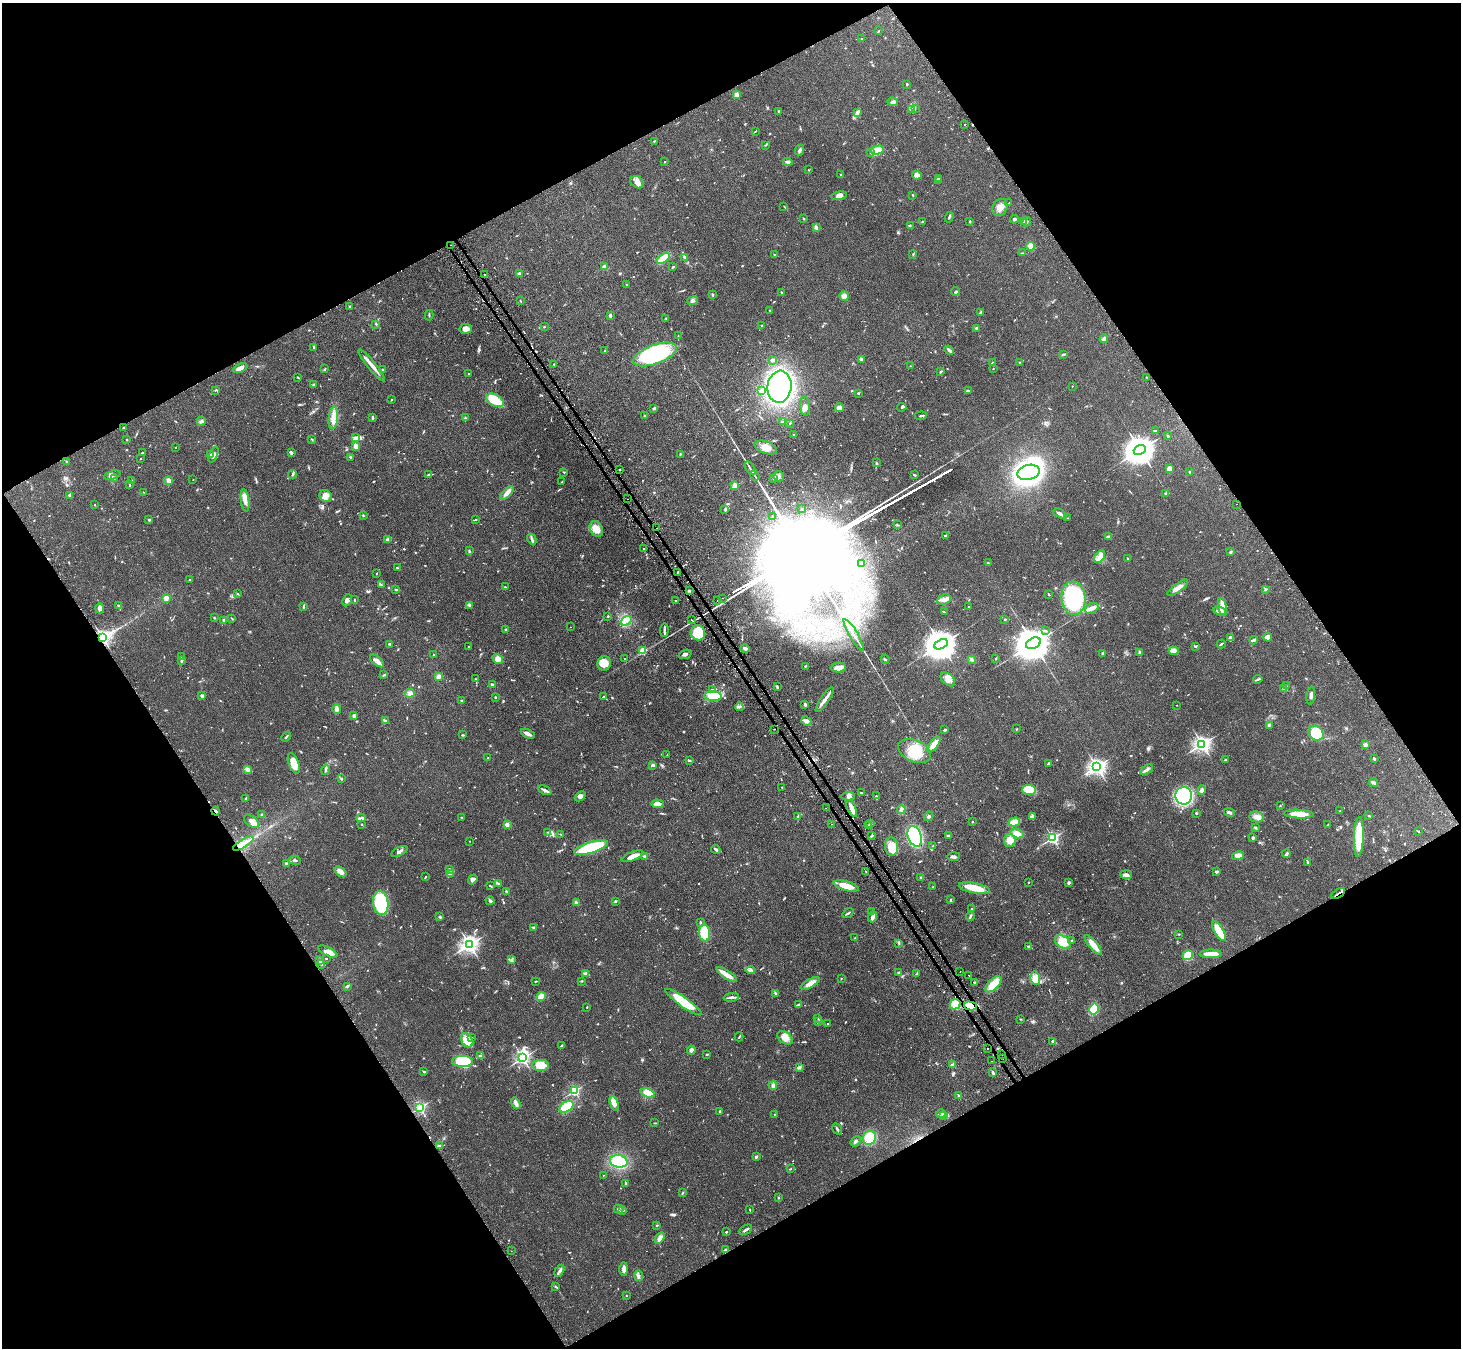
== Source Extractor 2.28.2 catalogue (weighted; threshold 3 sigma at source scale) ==
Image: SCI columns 33-5866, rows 173-5554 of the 5898 x 5865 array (HDU 1 of 3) = the unmasked area's bounding box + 8 px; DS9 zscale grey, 4 x 4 block average (1 PNG px = mean of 4 x 4 image px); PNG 1463 x 1350 px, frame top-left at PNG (2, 3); each listed source drawn as its Kron ellipse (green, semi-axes under 4 px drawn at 4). Shown black and unused: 48% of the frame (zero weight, under 2 of 3 exposures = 3% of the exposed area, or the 3 px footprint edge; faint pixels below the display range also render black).
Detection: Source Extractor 2.28.2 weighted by HDU 2 'WHT'. Background 0.0955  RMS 0.0063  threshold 0.0281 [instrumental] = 3 sigma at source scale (4.5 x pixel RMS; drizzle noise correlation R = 1.50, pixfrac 1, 0.05/0.05 arcsec/px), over >= 5 px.
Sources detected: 1049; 1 too faint to see at this stretch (4 x 4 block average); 14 inside a brighter object's white glare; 30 cosmic-ray / hot-pixel residue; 2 long thin detections or spike segments (spike, bleed or trail) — neither listed nor drawn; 14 coinciding with a brighter row at this scale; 53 inside a brighter listed object's ellipse — not listed separately; of the other 935, all 500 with FLUX_AUTO >= 2.15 (the completeness limit of this list) listed and drawn (435 fainter detections not listed), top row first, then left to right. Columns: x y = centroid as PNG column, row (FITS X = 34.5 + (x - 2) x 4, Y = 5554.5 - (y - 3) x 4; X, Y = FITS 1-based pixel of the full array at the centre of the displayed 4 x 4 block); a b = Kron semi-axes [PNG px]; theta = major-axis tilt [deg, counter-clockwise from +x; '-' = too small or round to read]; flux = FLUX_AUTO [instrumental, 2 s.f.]
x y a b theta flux
879 31 2 2 - 2.2
861 39 2 2 - 2.9
907 84 2 2 - 3.6
737 95 2 2 - 90
893 102 5 3 - 7.9
915 109 3 2 - 2.2
911 110 3 3 - 5.7
778 111 3 2 - 2.3
858 113 3 2 - 5.3
965 124 2 2 - 2.4
755 131 3 2 - 2.3
654 141 3 2 - 3.3
766 145 4 2 - 2.2
800 150 5 2 - 8.8
877 150 7 4 14 27
871 153 2 2 - 2.3
665 162 2 2 - 2.3
788 162 4 3 - 8.3
808 170 2 2 - 2.8
840 175 2 2 - 3.3
917 175 5 3 - 19
938 178 3 2 - 2.7
939 180 3 2 - 3.4
637 182 7 5 -35 18
912 195 2 2 - 3.1
839 196 8 4 10 23
1009 203 4 2 - 3.2
784 206 3 2 - 2.5
1000 207 9 7 60 28
949 217 5 2 - 4.9
803 219 2 2 - 2.4
1014 219 4 3 - 4.8
970 221 3 2 - 3.9
1024 221 4 3 - 14
923 222 4 2 - 3.9
1027 222 5 2 - 5.3
910 226 2 2 - 2.3
816 227 3 2 - 4.1
450 245 2 2 - 3
1030 246 4 3 - 27
1022 253 2 2 - 3.2
774 254 2 2 - 2.4
913 254 2 2 - 3
685 257 4 2 - 11
663 258 7 3 36 91
605 267 2 2 - 86
673 267 2 2 - 5
519 273 2 2 - 35
485 275 2 2 - 3.5
626 285 2 2 - 3.5
955 292 4 2 - 4.6
781 293 3 2 - 3.4
712 294 3 2 - 4.1
844 296 5 4 - 17
520 301 3 2 - 2.3
692 301 5 2 - 6.4
349 306 2 2 - 7.1
770 310 3 2 - 2.5
980 312 3 2 - 5.5
429 315 5 2 - 4.2
610 315 3 2 - 9
666 318 2 2 - 2.3
376 324 3 2 - 3.6
762 325 2 2 - 5.2
544 327 2 2 - 3.1
976 328 3 2 - 4
466 329 6 5 - 22
678 336 3 2 - 2.2
1104 339 4 3 - 8.8
314 347 3 2 - 4.4
949 350 5 2 - 8.4
605 351 3 2 - 2.2
1063 354 4 2 - 4.3
655 355 23 9 20 350
861 359 3 2 - 12
773 360 3 2 - 12
1019 362 2 2 - 2.5
992 363 4 3 - 6.8
372 365 20 3 -51 28
554 365 2 2 - 2.8
910 366 2 2 - 6.6
240 368 7 3 27 25
325 369 3 2 - 2.9
993 369 2 2 - 2.3
382 370 2 2 - 8.3
941 371 3 2 - 3.1
469 374 2 2 - 2.6
298 377 3 2 - 3.2
1146 377 2 2 - 5.8
313 385 3 2 - 3.7
1072 386 2 2 - 3.7
779 387 16 12 83 830
215 390 2 2 - 3
761 391 3 3 - 5.4
968 391 3 2 - 5.9
858 393 3 2 - 2.8
391 400 2 2 - 3.3
495 400 9 5 -29 64
805 406 10 4 -86 18
902 407 5 2 - 5.1
654 408 3 2 - 6.2
839 408 4 3 - 22
645 416 2 2 - 19
921 416 6 2 8 5.1
373 417 2 2 - 4.2
333 418 11 4 84 30
465 418 3 2 - 4.2
201 421 5 3 - 6.4
783 422 3 2 - 2.5
790 423 2 2 - 2.4
123 428 2 2 - 16
1156 431 4 2 - 4.4
794 435 2 2 - 3.8
1168 436 2 2 - 14
356 437 2 2 - 2.5
312 439 2 2 - 2.8
127 440 2 2 - 2.2
356 446 3 2 - 53
175 447 2 2 - 3
766 447 12 6 -20 38
1140 450 6 4 23 7600
292 452 3 3 - 6.2
142 453 2 2 - 2.8
680 454 3 2 - 3.5
211 455 3 2 - 4.2
213 455 8 2 67 8.8
351 457 3 2 - 2.5
140 458 2 2 - 2.6
66 462 3 2 - 2.6
876 463 3 2 - 4
750 468 7 2 -58 6.7
620 469 2 2 - 2.3
1169 469 3 3 - 36
1189 471 2 2 - 12
564 472 2 2 - 2.2
1029 472 11 7 14 1100
293 474 4 2 - 4.8
112 475 8 3 15 11
428 475 4 2 - 4.4
914 475 3 2 - 4.9
755 476 5 2 - 4.9
779 476 5 5 - 11
114 478 4 2 - 4.4
773 478 2 2 - 3.5
168 480 4 3 - 14
193 480 2 2 - 3.4
132 481 3 2 - 4.2
562 482 3 2 - 3.4
129 485 3 2 - 2.7
735 485 2 2 - 130
144 492 3 2 - 2.2
507 493 9 3 46 20
1166 493 3 2 - 3.5
70 495 2 2 - 41
326 496 7 5 -37 21
628 499 2 2 - 2.3
245 500 11 3 -83 22
1236 504 2 2 - 2.6
95 505 2 2 - 2.3
725 509 4 2 - 5.1
801 509 3 2 - 2.5
1060 513 7 3 -27 13
363 516 3 2 - 3.1
772 517 3 2 - 2.6
1067 518 2 2 - 2.4
149 520 2 2 - 14
475 520 4 2 - 2.8
897 525 3 2 - 3.7
657 528 2 2 - 4.6
596 529 8 6 -62 50
945 536 3 2 - 2.8
1108 537 4 2 - 8.7
388 539 3 2 - 7.2
532 539 5 3 - 7.4
643 548 2 2 - 4
469 551 3 2 - 3.9
1230 552 2 2 - 2.5
1100 557 7 4 56 31
1128 558 2 2 - 2.4
988 563 3 2 - 4.4
862 564 2 2 - 5.9
397 568 3 2 - 4.4
677 572 3 2 - 2.4
377 573 2 2 - 2.3
190 580 2 2 - 2.4
381 585 3 2 - 3.3
505 587 3 2 - 2.7
1178 588 12 3 36 30
395 590 3 2 - 2.9
1265 590 3 2 - 3.8
689 591 2 2 - 5.6
237 594 2 2 - 2.5
1049 594 3 2 - 3.3
166 598 3 3 - 18
722 598 2 2 - 2.5
1073 598 17 12 -84 430
347 600 6 3 65 10
354 600 3 2 - 2.9
944 600 7 5 22 16
676 601 2 2 - 2.2
717 601 2 2 - 21
469 605 4 2 - 4.1
118 606 2 2 - 6.1
968 606 2 2 - 8.5
1222 606 8 3 -81 41
303 607 3 2 - 5.5
99 608 5 4 - 22
1092 608 7 5 24 18
1220 611 7 3 -25 29
944 612 4 2 - 2.6
608 616 2 2 - 2.7
214 618 3 2 - 2.7
232 618 3 2 - 2.2
1005 619 2 2 - 11
224 620 2 2 - 27
691 620 2 2 - 3.9
626 621 6 4 36 19
570 627 2 2 - 2.2
506 630 2 2 - 6.9
664 630 7 2 86 9.1
1045 631 3 2 - 3.9
698 633 8 7 - 97
854 635 18 2 -59 18
1230 637 4 3 - 9.9
1267 637 4 3 - 27
103 638 2 2 - 1400
1253 640 4 2 - 7.8
1033 643 8 5 26 13000
390 644 4 2 - 5.4
941 644 7 4 27 9900
1221 644 4 2 - 3.9
1195 646 4 2 - 4.3
469 647 2 2 - 3.2
745 649 5 2 - 8.7
642 651 2 2 - 170
1173 651 5 4 - 35
1140 652 3 3 - 6.5
1102 653 3 2 - 4.1
685 654 7 2 20 8
433 655 2 2 - 2.6
181 657 2 2 - 3.4
625 658 2 2 - 4.1
996 658 3 2 - 2.5
498 659 5 4 - 19
885 659 4 2 - 5.5
972 659 4 3 - 6.6
181 660 4 2 - 8
377 661 8 3 -39 27
604 663 7 6 - 35
805 666 3 2 - 3.9
838 667 7 5 2 25
384 675 4 2 - 3.7
439 677 4 3 - 12
475 679 3 2 - 3
948 679 8 5 -43 25
1258 679 5 2 - 4.4
492 684 3 2 - 8.2
1286 686 3 2 - 2.8
777 687 4 2 - 5.4
1283 688 4 2 - 4.7
712 690 3 2 - 4.6
410 693 5 3 - 14
202 696 4 2 - 6.8
713 696 9 5 -4 65
1311 696 9 3 82 12
495 697 2 2 - 5
603 697 3 2 - 4.4
462 700 3 2 - 3.7
825 700 14 2 56 26
805 704 3 2 - 5.4
1177 705 2 2 - 2.3
739 707 4 2 - 5.7
337 709 5 3 - 12
354 716 2 2 - 46
386 720 3 2 - 3.1
806 721 5 4 - 18
1269 725 3 2 - 3.9
774 729 2 2 - 5.4
1017 729 2 2 - 3.4
945 730 3 2 - 6
1316 733 8 6 -46 130
528 734 7 2 -25 19
463 735 3 2 - 3.6
286 737 5 2 - 4.3
1202 744 3 2 - 1500
934 745 9 3 51 41
1365 745 2 2 - 60
915 751 17 11 -24 90
667 755 2 2 - 3.2
488 758 2 2 - 3.1
1374 759 2 2 - 7.1
689 760 3 2 - 3.8
1225 760 2 2 - 6.6
294 763 11 5 -69 55
1049 763 4 2 - 7.1
653 765 3 2 - 12
1096 767 3 2 - 1100
247 769 4 2 - 24
325 770 5 2 - 6.2
1147 770 7 2 33 11
341 778 2 2 - 14
1373 783 4 3 - 6.9
782 787 2 2 - 8.5
545 790 7 2 -27 13
1029 790 7 5 -1 110
1202 790 5 3 - 8.8
862 793 3 2 - 2.2
580 796 6 4 43 12
848 796 7 4 4 12
876 796 3 2 - 2.2
1184 796 8 8 - 500
246 799 3 2 - 3.9
658 804 6 3 -6 19
1280 806 2 2 - 2.7
826 808 2 2 - 2.3
852 808 9 3 -67 36
901 810 4 3 - 12
215 811 4 2 - 8.7
1340 811 2 2 - 3.9
1229 812 5 2 - 7.2
1196 813 2 2 - 16
1299 814 15 3 -3 65
262 815 3 2 - 4.7
798 816 4 2 - 4.6
929 816 5 2 - 4.4
1369 816 3 2 - 2.5
462 817 2 2 - 3
1032 817 3 3 - 6.8
1256 817 7 5 -13 20
361 818 4 2 - 5.9
251 821 8 5 -38 18
972 822 2 2 - 2.6
1014 822 6 3 15 42
870 823 3 2 - 2.6
362 824 2 2 - 3.9
507 824 4 3 - 7.4
831 824 2 2 - 3.4
869 825 2 2 - 2.8
1328 825 3 2 - 4.9
1255 828 3 2 - 4.8
547 832 2 2 - 2.5
1419 832 2 2 - 2.4
561 834 3 2 - 2.3
1017 834 7 4 -15 25
872 836 4 2 - 4.1
915 836 10 7 -69 360
948 836 3 2 - 8.3
1359 837 19 5 88 120
1053 838 2 2 - 760
1253 838 2 2 - 34
1010 840 6 6 - 33
470 841 2 2 - 3.6
243 843 12 2 31 23
891 846 9 6 -83 73
933 846 3 2 - 2.7
591 847 17 5 17 230
716 849 5 2 - 7.1
399 851 9 2 26 11
1286 854 4 3 - 6.2
633 856 11 3 21 31
644 856 3 2 - 3.1
953 856 7 3 1 9.5
1238 856 6 4 14 31
295 860 6 2 -8 5.8
1308 863 2 2 - 2.9
286 864 2 2 - 51
449 869 2 2 - 5.8
865 871 2 2 - 2.9
341 872 7 3 -38 24
1217 872 3 2 - 7.1
451 873 4 3 - 8.2
1126 875 6 3 -5 12
425 877 2 2 - 2.2
921 877 3 2 - 4.9
473 879 5 4 - 11
1028 882 2 2 - 2.3
1069 883 3 3 - 5.6
498 884 4 2 - 4.5
490 886 4 2 - 2.9
846 886 13 4 -15 53
933 887 2 2 - 3.3
974 888 16 5 -11 62
506 892 3 2 - 7
1338 893 7 2 31 7.1
951 900 3 2 - 4
490 901 4 3 - 7.3
615 901 2 2 - 3.5
576 902 3 2 - 7.1
381 903 12 7 -82 220
972 909 2 2 - 11
872 912 3 2 - 3
848 913 6 2 34 5.4
970 916 5 2 - 5.8
440 917 3 2 - 3.9
873 917 6 3 69 16
700 923 3 2 - 3.8
533 927 3 2 - 5.9
1219 931 11 4 -61 110
705 933 8 5 -83 170
1179 934 3 2 - 2.8
855 938 3 2 - 3
1071 940 2 2 - 3.4
1063 942 8 6 -32 78
899 943 3 2 - 3
469 944 3 3 - 1800
1093 945 12 3 -50 54
1029 947 4 3 - 5.5
328 952 10 3 -27 31
1211 954 11 3 1 50
1188 955 5 4 - 45
326 958 2 2 - 2.3
320 960 3 2 - 5.7
511 960 3 2 - 5.1
321 964 4 2 - 5.2
750 970 4 2 - 5.1
960 972 2 2 - 3.5
899 973 2 2 - 7.7
917 973 3 2 - 2.3
586 974 4 4 - 7.1
727 975 12 3 -33 38
969 975 2 2 - 2.6
841 978 2 2 - 2.2
1035 978 6 5 - 28
536 981 2 2 - 3.5
582 981 3 2 - 3
974 982 2 2 - 2.6
810 983 10 3 30 31
993 984 10 5 45 82
347 986 3 2 - 5.6
775 993 3 2 - 3.7
541 997 5 4 - 28
731 997 7 2 8 9.9
684 1002 22 5 -35 130
798 1004 4 3 - 4.6
955 1004 6 5 - 44
971 1006 7 4 -14 73
587 1007 2 2 - 3.2
1094 1009 5 5 - 62
818 1018 2 2 - 2.7
1020 1019 2 2 - 2.2
818 1021 2 2 - 11
827 1023 2 2 - 2.4
471 1037 2 2 - 2.3
739 1037 4 2 - 3
785 1038 8 5 -36 30
467 1040 8 5 -57 77
1053 1041 3 2 - 4.4
561 1046 4 2 - 3.5
987 1048 2 2 - 4.3
691 1050 4 3 - 13
707 1054 3 2 - 3.4
1001 1054 2 2 - 5
480 1055 3 2 - 2.9
523 1058 3 2 - 980
1003 1058 2 2 - 8.3
462 1061 10 5 -1 180
991 1061 2 2 - 3.8
540 1065 8 5 1 62
953 1065 2 2 - 77
799 1067 3 2 - 12
424 1072 3 2 - 4.3
992 1072 4 3 - 6.2
773 1086 4 3 - 13
574 1091 2 2 - 520
648 1093 7 4 -20 45
958 1095 2 2 - 4.3
516 1103 6 3 -57 15
614 1103 8 3 -69 39
566 1107 8 5 31 86
420 1108 2 2 - 690
720 1111 2 2 - 5.4
774 1114 2 2 - 2.8
941 1114 4 2 - 13
943 1115 2 2 - 2.9
654 1123 3 2 - 2.5
837 1129 6 2 -59 6.1
869 1138 7 6 - 87
856 1141 6 3 52 8.7
439 1146 2 2 - 7.4
756 1157 2 2 - 7.5
619 1161 9 6 -11 180
790 1169 3 2 - 2.2
603 1175 2 2 - 2.6
626 1183 3 2 - 4.2
682 1193 3 2 - 3.1
778 1198 2 2 - 2.8
619 1209 5 2 - 6.8
750 1210 3 2 - 2.4
623 1211 3 2 - 3.6
657 1225 2 2 - 3
746 1230 7 2 29 8.8
726 1232 2 2 - 9.4
660 1238 6 4 56 14
725 1250 2 2 - 9.5
511 1251 2 2 - 2.3
624 1269 7 3 90 15
559 1271 6 2 59 8.7
639 1276 5 4 - 9.1
556 1287 4 2 - 3.6
626 1296 2 2 - 2.5
Overlapping masked pixels (flux is a lower limit): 7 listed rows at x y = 450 245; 657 528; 103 638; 774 729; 215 811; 1338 893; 971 1006
Diffuse or blended objects may show on this block-average render without a row.